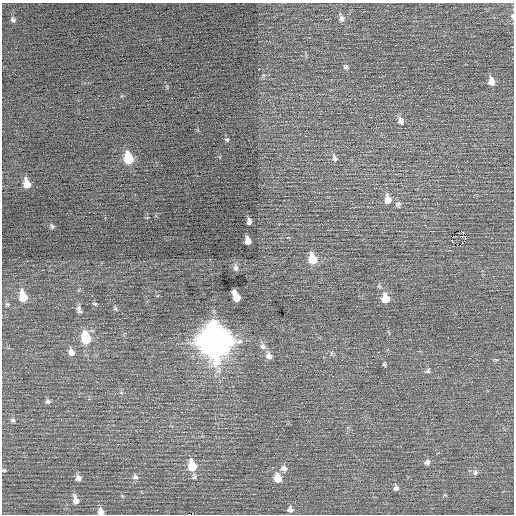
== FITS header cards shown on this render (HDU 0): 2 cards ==
NAXIS1  =                  512 / Axis length
NAXIS2  =                  512 / Axis length

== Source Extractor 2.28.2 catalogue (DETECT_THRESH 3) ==
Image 512 x 512 px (HDU 0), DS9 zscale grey, 1 PNG px = 1 image px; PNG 516 x 516 px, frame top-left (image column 1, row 512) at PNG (2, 3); no overlay
Background 0.206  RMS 0.79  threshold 2.37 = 3 sigma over >= 5 px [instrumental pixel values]
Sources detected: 54; all 54 listed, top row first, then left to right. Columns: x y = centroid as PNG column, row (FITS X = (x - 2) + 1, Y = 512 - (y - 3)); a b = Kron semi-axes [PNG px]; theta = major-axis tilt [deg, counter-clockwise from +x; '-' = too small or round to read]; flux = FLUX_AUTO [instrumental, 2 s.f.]
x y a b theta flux
512 16 8 5 88 110
342 18 9 7 -77 200
13 20 7 5 -25 120
346 67 7 6 - 120
491 81 9 7 -78 410
401 121 10 7 -66 280
227 140 6 4 -6 77
128 158 10 7 -76 1600
334 158 9 7 -69 200
27 184 9 7 -74 590
388 199 12 8 -81 510
398 204 8 7 - 160
249 221 6 4 -86 190
425 225 2 2 - 260
52 226 6 5 - 94
462 232 2 2 - 31
461 236 3 2 - 79
248 241 7 5 -79 360
452 241 3 2 - 43
461 244 3 2 - 180
482 255 2 2 - 35
312 259 11 8 -76 930
236 268 9 6 -88 150
23 297 11 7 -77 880
236 297 9 5 -67 760
385 298 10 8 -74 750
7 304 7 5 -1 82
95 304 6 4 -19 60
312 305 2 2 - 47
79 309 11 6 -73 180
115 309 6 4 -67 81
448 337 3 2 - 84
86 338 11 8 -77 1600
215 341 15 13 -71 72000
263 346 9 7 -74 220
71 352 10 7 -73 290
269 356 9 8 - 310
384 364 6 5 - 80
428 371 8 6 46 110
48 401 7 5 -11 130
13 420 7 5 -14 110
427 462 7 7 - 170
192 466 12 9 -77 1000
284 468 9 8 - 250
4 470 5 4 - 68
475 473 8 7 - 150
135 477 8 6 -2 170
78 478 7 7 - 220
278 478 10 8 -74 640
396 488 7 6 - 160
75 500 11 7 -77 340
290 510 8 7 - 190
101 511 8 6 -75 290
189 514 3 2 - 1800
At the frame edge (FLAGS 8, measured only in part): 3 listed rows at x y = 512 16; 101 511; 189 514